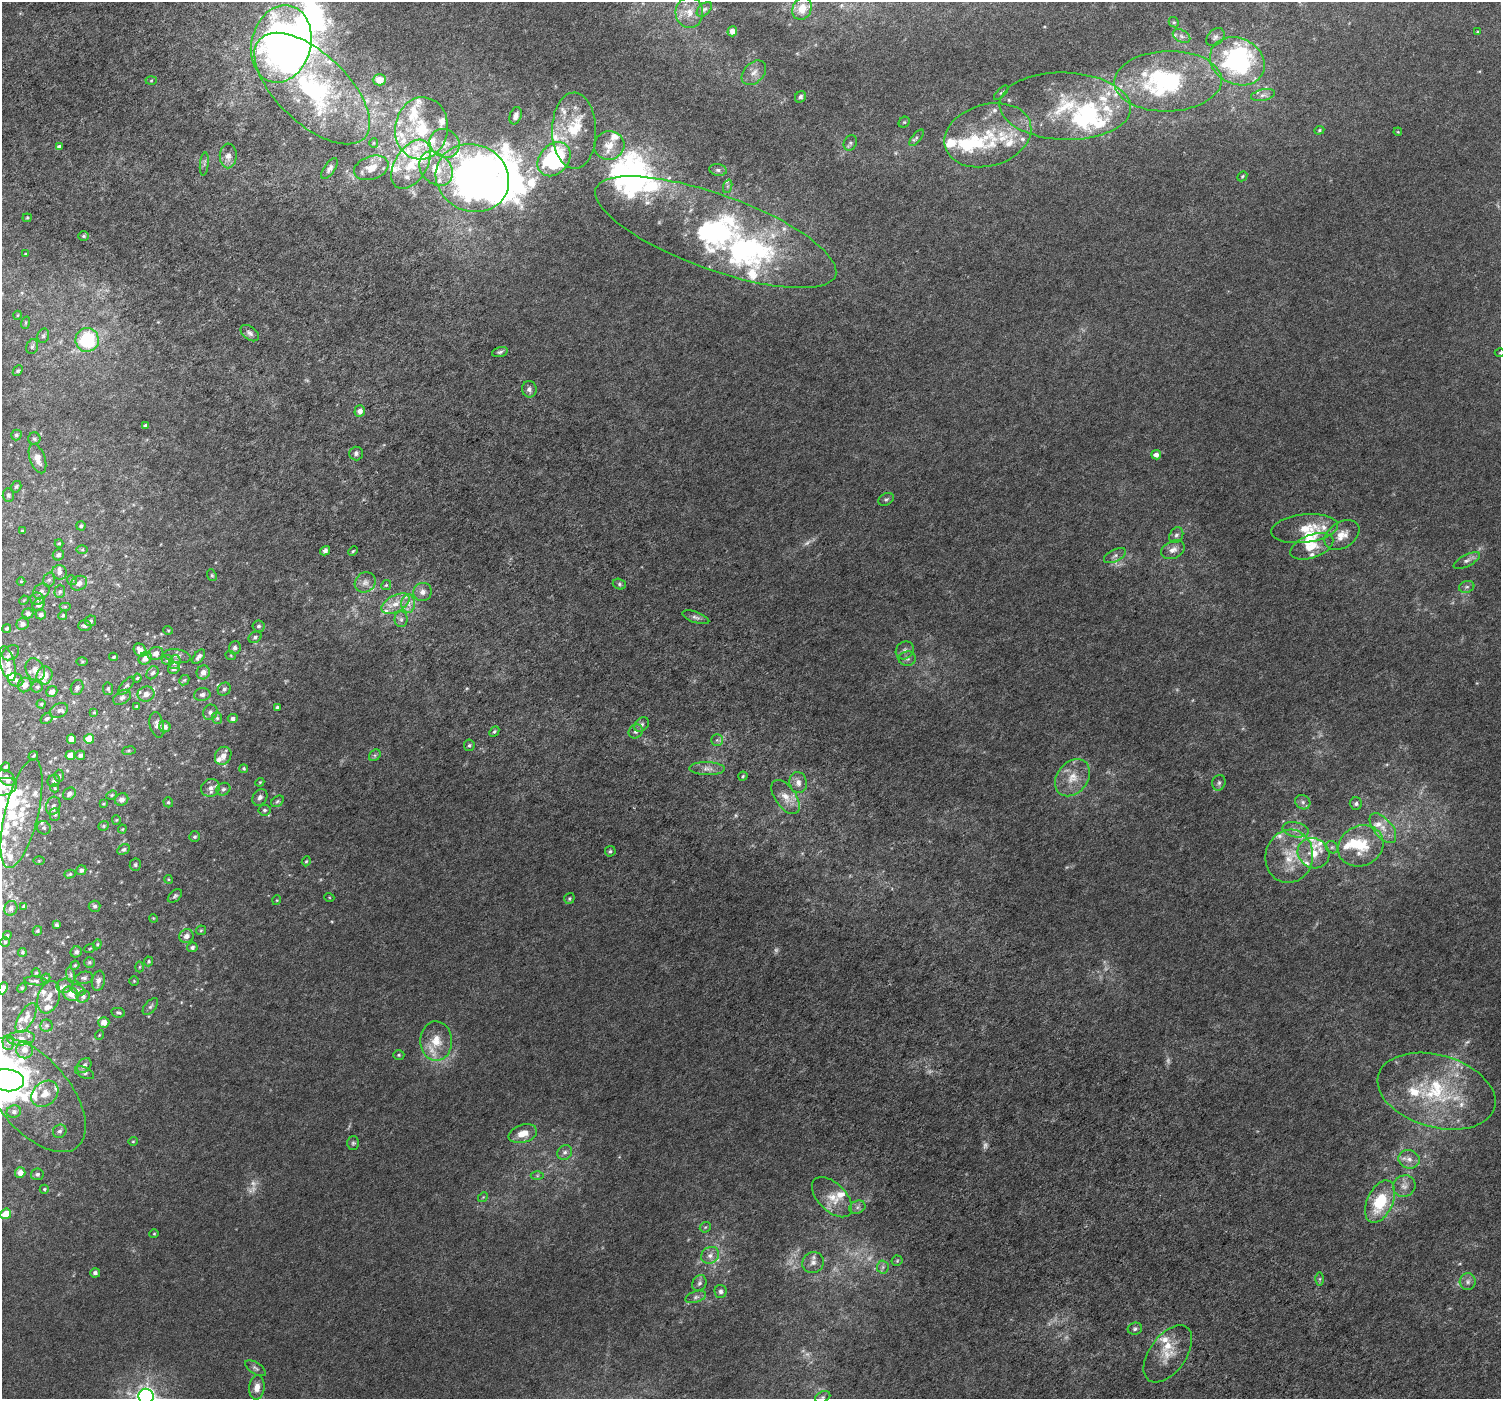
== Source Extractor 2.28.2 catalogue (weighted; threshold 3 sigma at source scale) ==
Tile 11 of 4 x 4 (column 3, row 3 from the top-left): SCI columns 3094-4592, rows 1621-3017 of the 6193 x 6098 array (HDU 1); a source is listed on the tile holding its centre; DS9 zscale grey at full resolution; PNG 1503 x 1401 px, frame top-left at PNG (2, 2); each listed source drawn as its Kron ellipse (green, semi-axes under 4 px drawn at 4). Shown black and unused: <1% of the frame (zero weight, under 5 of 10 exposures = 6% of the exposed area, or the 3 px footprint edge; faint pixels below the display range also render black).
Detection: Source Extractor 2.28.2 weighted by HDU 2 'WHT'; one run over the whole footprint, this tile lists its part. Background 0.00148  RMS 8.0e-04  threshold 0.00325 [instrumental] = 3 sigma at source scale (4.09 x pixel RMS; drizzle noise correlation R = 1.36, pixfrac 0.8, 0.0396/0.0396 arcsec/px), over >= 5 px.
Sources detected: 427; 15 too faint to see at this stretch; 12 inside a brighter object's white glare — neither listed nor drawn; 94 inside a brighter listed object's ellipse — not listed separately; the other 306 listed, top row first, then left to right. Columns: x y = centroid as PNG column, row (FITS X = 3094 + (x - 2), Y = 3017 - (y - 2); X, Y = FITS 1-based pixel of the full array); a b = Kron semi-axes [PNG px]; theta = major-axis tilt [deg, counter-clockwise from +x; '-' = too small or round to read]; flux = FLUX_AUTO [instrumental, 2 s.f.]
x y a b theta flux
704 9 9 5 44 0.18
802 9 11 9 64 0.72
689 12 15 13 -86 0.99
1174 22 5 4 - 0.093
732 31 5 4 - 0.34
1477 32 3 2 - 0.057
1182 36 9 6 -28 0.26
1215 37 10 7 43 0.25
281 44 39 29 75 28
1237 61 28 23 -26 10
754 73 14 10 46 0.52
151 80 5 3 - 0.065
379 80 6 5 - 0.7
1168 81 54 30 2 11
312 89 72 35 -43 13
1001 93 9 3 46 0.1
1263 95 12 5 12 0.29
800 97 6 5 - 0.17
1065 106 66 33 -2 6
516 116 9 5 71 0.36
904 122 6 5 - 0.086
421 128 31 26 82 3.9
1319 130 5 4 - 0.082
574 131 38 22 -89 3
1398 132 4 3 - 0.062
988 135 44 31 16 4.8
916 138 10 4 51 0.17
374 143 5 4 - 0.081
445 143 16 13 -37 1.1
850 143 8 6 64 0.16
609 145 15 14 - 1.1
59 147 4 4 - 0.18
228 156 12 8 88 0.51
554 159 19 14 47 10
204 164 11 4 83 0.19
411 164 27 16 58 2.3
371 168 18 11 18 1.1
329 169 12 5 56 0.27
436 169 19 14 -48 1.7
718 170 8 6 -9 0.21
1242 176 5 4 - 0.084
472 178 37 33 -25 45
728 186 7 4 71 0.15
27 218 4 4 - 0.071
716 232 127 37 -20 19
84 236 5 4 - 0.1
26 254 4 2 - 0.048
18 315 4 3 - 0.053
25 323 6 4 71 0.097
250 333 10 6 -39 0.26
43 336 7 5 75 0.15
87 340 12 11 - 4.8
32 347 8 5 73 0.15
500 352 8 4 16 0.15
1500 353 5 3 - 0.064
18 371 6 4 47 0.099
529 389 8 7 - 0.28
360 411 5 5 - 0.41
145 426 4 3 - 0.14
16 435 5 5 - 0.13
34 439 6 6 - 0.15
356 453 7 7 - 0.22
1156 455 5 4 - 0.4
37 459 15 7 -70 0.66
16 487 6 4 57 0.11
8 495 6 5 - 0.16
886 499 8 5 27 0.15
81 526 4 4 - 0.15
1304 529 33 14 7 1.6
22 531 4 3 - 0.091
1176 535 8 6 59 0.22
1342 535 19 13 34 0.95
59 543 4 4 - 0.081
1312 546 22 11 20 1.1
82 550 6 4 0 0.083
1173 550 12 8 24 0.46
325 551 5 4 - 0.23
353 551 5 3 - 0.078
58 555 6 5 - 0.2
1115 556 12 6 27 0.25
1467 560 14 6 27 0.3
59 572 7 7 - 0.26
212 575 6 4 -68 0.097
49 580 7 5 73 0.15
72 580 5 4 - 0.095
21 581 4 3 - 0.055
365 582 11 9 38 0.46
79 583 8 7 - 0.36
619 584 7 5 -16 0.14
386 585 5 4 - 0.099
1467 587 8 5 19 0.18
41 591 9 7 39 0.2
60 591 7 5 87 0.12
423 592 9 9 - 0.42
37 599 6 6 - 0.18
24 600 5 4 - 0.066
39 604 7 5 48 0.22
396 604 15 8 28 0.82
408 604 9 7 90 0.43
65 607 6 4 0 0.078
28 613 5 5 - 0.18
41 615 5 5 - 0.21
63 615 5 4 - 0.089
696 617 14 5 -19 0.24
401 619 8 6 -90 0.22
91 621 5 5 - 0.14
23 624 6 5 - 0.24
85 626 7 5 0 0.19
258 626 6 5 - 0.16
7 628 5 4 - 0.12
168 630 5 3 - 0.054
255 637 7 5 29 0.16
235 648 7 6 - 0.24
140 650 7 6 - 0.42
905 650 10 8 45 0.31
11 653 9 6 34 0.22
155 654 8 6 18 0.37
177 656 14 6 -9 0.33
231 656 5 3 - 0.062
114 657 4 3 - 0.1
199 657 8 4 53 0.27
145 658 7 5 35 0.42
907 659 9 7 9 0.22
167 660 5 5 - 0.1
82 661 5 3 - 0.072
175 662 7 5 71 0.21
7 664 18 7 -74 0.6
174 668 6 5 - 0.22
35 670 12 9 -61 0.57
203 672 7 6 - 0.43
153 673 7 5 53 0.19
44 676 9 7 68 0.97
137 678 4 4 - 0.097
16 680 8 6 -25 0.24
184 680 6 4 43 0.1
25 685 7 7 - 0.44
126 686 11 5 49 0.17
37 687 6 5 - 0.14
77 688 8 6 67 0.24
108 689 6 5 - 0.13
224 689 7 6 - 0.2
52 692 6 5 - 0.37
146 694 8 7 - 0.41
202 695 8 6 10 0.22
122 697 10 6 34 0.24
41 704 4 4 - 0.092
136 706 3 3 - 0.083
277 707 4 3 - 0.12
59 710 10 6 28 0.23
94 712 4 4 - 0.075
210 712 8 7 - 0.22
217 718 6 5 - 0.13
47 719 6 5 - 0.15
233 719 5 4 - 0.21
642 724 8 6 45 0.21
157 725 13 7 -78 0.32
165 727 5 5 - 0.3
494 731 6 4 48 0.13
636 731 7 6 - 0.22
71 739 5 4 - 0.55
89 739 5 5 - 1.6
717 740 5 5 - 0.15
469 745 5 5 - 0.13
129 751 7 3 8 0.092
70 755 5 4 - 0.7
80 755 5 5 - 0.2
375 755 6 5 - 0.12
33 756 5 2 - 0.077
223 756 9 8 - 0.45
6 767 4 3 - 0.13
707 768 18 6 -1 0.46
244 769 4 4 - 0.088
59 776 6 5 - 0.12
743 776 4 4 - 0.091
6 778 10 6 -37 0.52
1072 778 20 15 52 1.3
54 781 6 6 - 0.15
260 782 4 3 - 0.065
798 782 11 8 -78 0.45
1219 783 8 6 73 0.18
3 787 14 8 14 0.71
55 788 4 4 - 0.061
211 788 9 8 - 0.38
223 789 7 6 - 0.18
69 794 7 5 42 0.25
112 795 5 4 - 0.095
260 797 9 7 57 0.26
786 797 19 10 -55 0.87
122 799 7 6 - 0.32
277 801 7 5 38 0.12
168 802 5 4 - 0.12
1303 802 8 6 -37 0.24
104 804 4 3 - 0.076
1356 804 6 6 - 0.17
53 806 9 7 73 0.25
264 810 6 5 - 0.13
21 814 56 16 76 2.7
55 815 6 5 - 0.15
116 820 4 4 - 0.069
104 826 5 4 - 0.092
44 828 7 6 - 0.18
1383 828 18 9 -51 0.82
122 829 4 4 - 0.065
1295 830 13 7 -11 0.41
194 837 5 5 - 0.14
1361 846 23 20 27 2.3
1332 847 7 5 -43 0.16
123 849 7 5 31 0.14
610 851 5 5 - 0.13
1313 853 16 14 -31 1.2
1289 856 27 24 78 2.4
39 861 5 3 - 0.067
306 861 5 4 - 0.078
135 865 6 5 - 0.14
81 870 5 4 - 0.21
70 874 6 4 16 0.098
168 879 4 3 - 0.067
175 896 8 5 41 0.15
329 897 5 3 - 0.055
569 898 6 5 - 0.11
277 900 5 3 - 0.059
24 906 4 3 - 0.16
95 906 6 5 - 0.17
11 908 7 6 - 0.26
153 918 4 3 - 0.055
56 925 3 3 - 0.1
201 930 5 4 - 0.088
37 931 5 4 - 0.099
7 935 4 4 - 0.087
186 936 7 6 - 0.43
5 942 5 4 - 0.093
97 944 5 4 - 0.086
192 947 5 5 - 0.19
90 948 6 3 21 0.071
22 952 4 4 - 0.092
76 952 6 5 - 0.24
149 961 5 4 - 0.098
89 962 5 5 - 0.12
75 965 4 4 - 0.08
139 967 5 3 - 0.071
36 973 4 4 - 0.067
70 975 8 4 -82 0.16
46 978 5 3 - 0.069
84 978 9 6 12 0.2
35 981 12 4 -5 0.16
98 981 10 6 80 0.33
134 981 4 4 - 0.07
65 986 8 7 - 0.26
3 988 6 4 67 0.47
22 988 5 4 - 0.081
78 990 8 5 -24 0.14
71 994 8 6 -37 0.67
83 996 7 6 - 0.2
49 997 17 10 71 0.71
150 1006 10 5 50 0.17
118 1013 7 4 -11 0.14
26 1018 16 7 60 0.54
104 1022 5 5 - 0.62
46 1025 6 6 - 0.15
99 1035 5 3 - 0.054
21 1038 14 7 5 0.41
436 1041 20 16 -88 1.4
8 1042 7 6 - 0.16
25 1050 8 8 - 0.5
399 1055 5 5 - 0.11
84 1066 8 6 46 0.24
84 1073 10 5 -24 0.2
7 1080 16 11 -6 15
1436 1091 60 36 -16 7.2
45 1094 15 11 41 0.92
34 1095 68 36 -50 5.8
14 1112 7 6 - 0.22
60 1131 7 6 - 0.2
523 1134 14 9 17 0.89
133 1141 5 4 - 0.076
353 1143 7 6 - 0.14
565 1152 8 7 - 0.25
1409 1159 11 9 -16 0.48
20 1173 5 5 - 0.55
37 1174 6 6 - 0.18
537 1176 6 4 0 0.12
1404 1186 11 10 - 0.46
44 1189 4 4 - 0.095
483 1197 5 4 - 0.085
832 1197 25 14 -45 1.2
1380 1202 22 12 65 3
857 1207 8 6 21 0.22
6 1214 5 5 - 1.4
705 1227 6 4 43 0.095
154 1234 4 4 - 0.075
710 1255 9 8 - 0.38
897 1261 5 5 - 0.099
813 1263 11 10 - 0.42
883 1267 6 6 - 0.19
95 1273 5 4 - 0.22
1320 1279 6 4 89 0.12
1468 1282 8 8 - 0.3
699 1283 8 6 61 0.2
721 1291 6 6 - 0.2
696 1297 11 5 18 0.22
1135 1329 7 6 - 0.16
1168 1354 33 18 54 1.6
255 1368 12 5 -33 0.21
257 1388 12 7 83 0.59
146 1396 7 7 - 44
823 1397 8 5 25 0.16
Isophote crosses this tile's border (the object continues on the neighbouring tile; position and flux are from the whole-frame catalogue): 7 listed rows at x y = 281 44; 1500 353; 3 787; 3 988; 7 1080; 6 1214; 146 1396